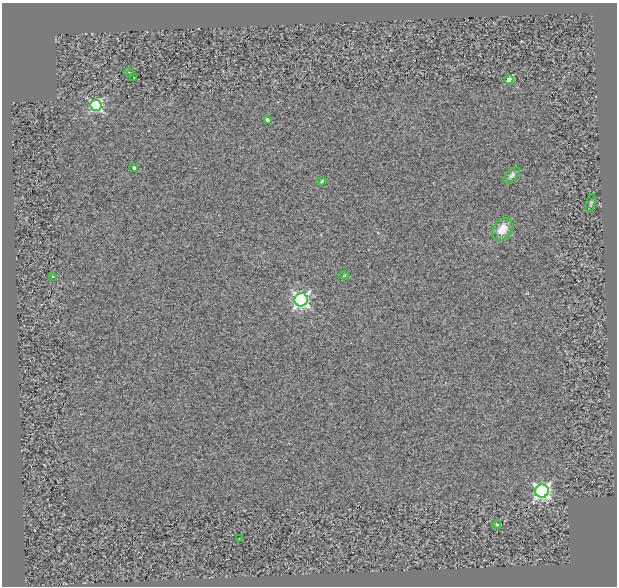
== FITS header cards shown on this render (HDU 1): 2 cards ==
NAXIS1  =                  615
NAXIS2  =                  584

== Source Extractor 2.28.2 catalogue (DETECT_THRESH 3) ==
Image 615 x 584 px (HDU 1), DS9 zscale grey, 1 PNG px = 1 image px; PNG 619 x 588 px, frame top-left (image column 1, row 584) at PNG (2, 3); each listed source drawn as its Kron ellipse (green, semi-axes under 4 px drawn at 4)
Background 0.124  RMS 0.16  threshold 0.475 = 3 sigma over >= 5 px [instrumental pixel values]
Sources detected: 16; all 16 listed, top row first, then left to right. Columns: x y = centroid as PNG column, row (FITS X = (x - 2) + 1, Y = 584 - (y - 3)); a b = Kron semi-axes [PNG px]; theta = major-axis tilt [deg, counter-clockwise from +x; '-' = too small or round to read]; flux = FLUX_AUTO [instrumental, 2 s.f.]
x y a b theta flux
129 72 5 3 - 8.6
134 77 3 2 - 23
509 79 4 4 - 160
96 106 6 5 - 1300
267 120 3 3 - 28
134 168 3 3 - 19
512 175 10 5 45 30
322 181 4 3 - 15
591 203 9 4 78 19
502 229 12 9 55 160
344 275 5 3 - 10
53 276 3 2 - 6.9
301 300 7 6 - 2800
542 491 7 6 - 2800
497 524 4 3 - 8.4
239 539 2 2 - 8.3